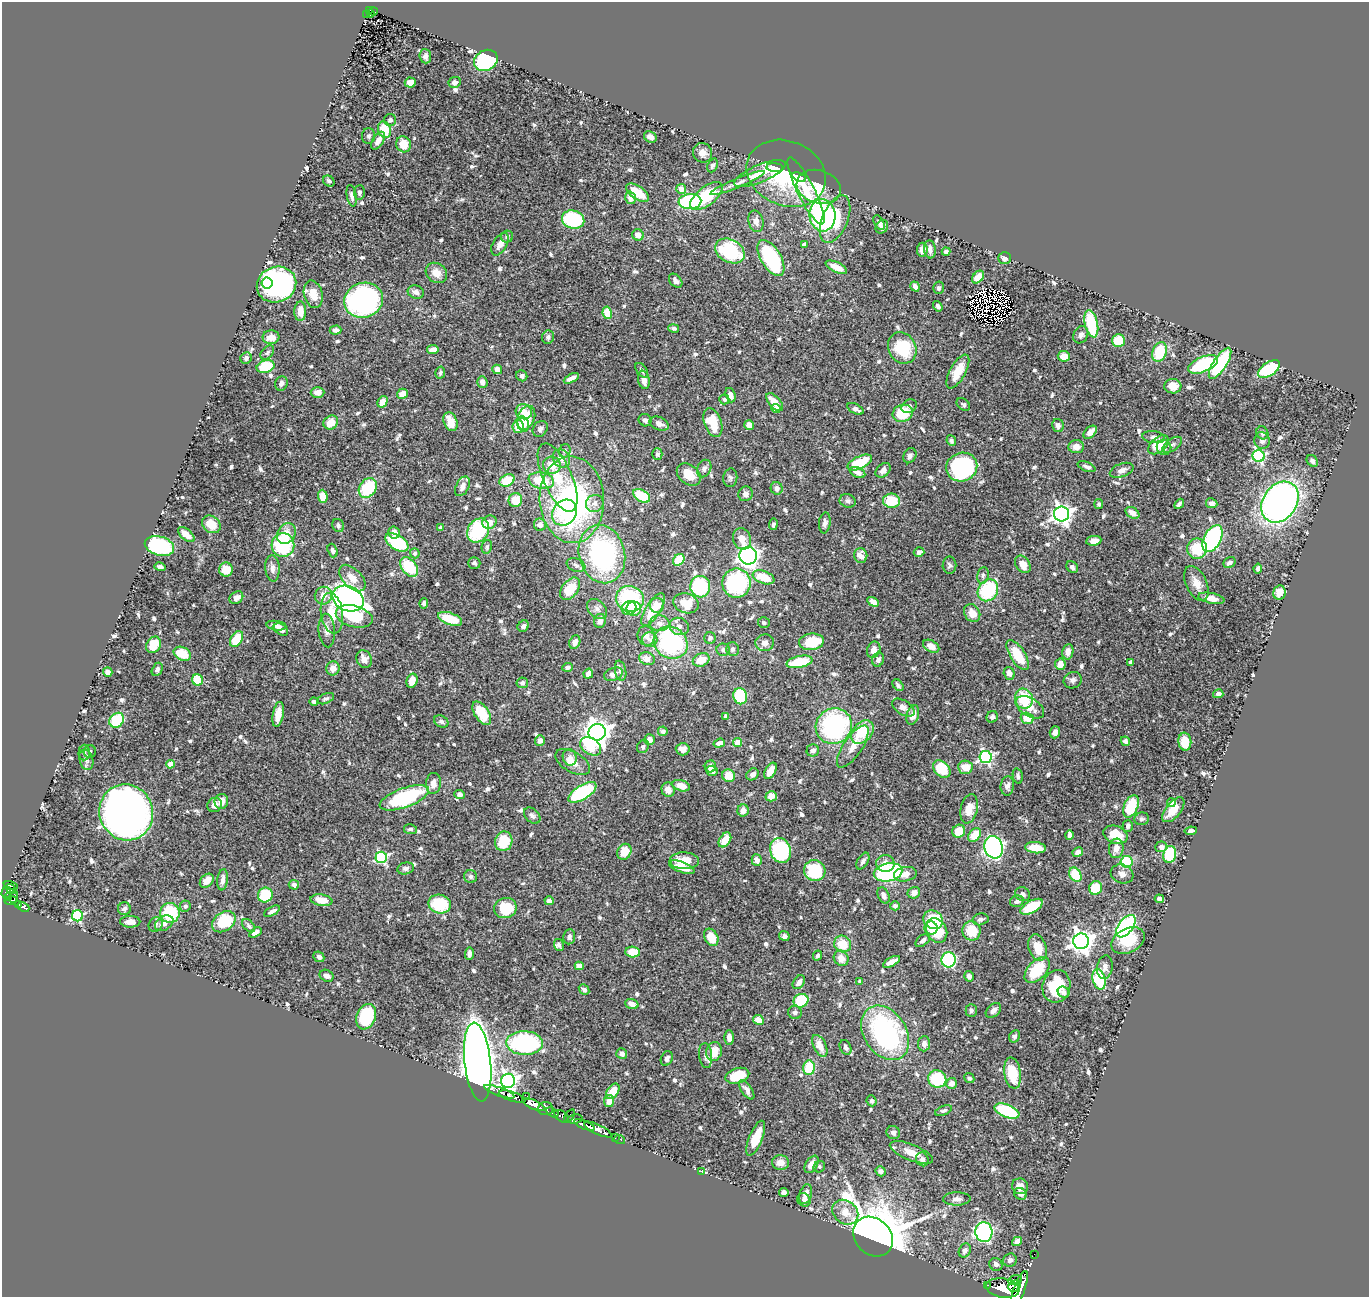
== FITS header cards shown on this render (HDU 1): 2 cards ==
NAXIS1  =                 1367
NAXIS2  =                 1295

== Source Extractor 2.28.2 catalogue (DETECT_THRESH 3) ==
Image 1367 x 1295 px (HDU 1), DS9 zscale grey, 1 PNG px = 1 image px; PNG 1371 x 1299 px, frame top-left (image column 1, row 1295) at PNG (2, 2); each listed source drawn as its Kron ellipse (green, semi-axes under 4 px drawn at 4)
Background 0.54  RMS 0.023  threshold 0.0687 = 3 sigma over >= 5 px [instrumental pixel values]
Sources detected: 756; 4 with non-positive FLUX_AUTO (blend fragments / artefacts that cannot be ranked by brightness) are neither listed nor drawn; of the other 752, the 500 brightest by FLUX_AUTO listed and drawn (252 fainter detections omitted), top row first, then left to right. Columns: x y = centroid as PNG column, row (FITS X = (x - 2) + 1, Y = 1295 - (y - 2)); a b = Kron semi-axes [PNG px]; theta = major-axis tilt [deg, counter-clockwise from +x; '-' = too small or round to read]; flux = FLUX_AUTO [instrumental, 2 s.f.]
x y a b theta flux
369 10 4 3 - 36
374 11 4 2 - 4.9
370 14 4 3 - 7.2
367 15 3 2 - 6.9
425 56 7 6 - 6.1
486 60 12 10 31 180
455 82 6 5 - 6.3
410 83 5 5 - 16
390 120 6 6 - 4.4
385 130 8 6 -71 43
369 136 8 6 89 3.7
650 137 7 5 -30 6.7
378 141 10 5 58 10
404 144 8 7 - 27
702 153 10 9 - 11
712 165 7 5 66 4.1
775 168 8 4 -6 19
786 173 41 32 -22 150
760 174 28 8 23 31
799 177 7 4 -23 14
329 181 6 5 - 4.7
737 183 29 4 22 11
819 187 22 16 -17 38
681 189 5 4 - 15
806 191 37 8 -63 41
359 192 7 5 86 3.8
638 193 13 6 -35 35
352 196 11 5 -80 5.8
706 196 19 9 38 87
630 198 6 5 - 11
690 202 11 7 4 160
822 215 16 13 -84 250
835 219 25 12 67 75
573 220 11 9 -16 140
756 221 11 7 -76 11
879 223 8 5 -60 4.7
882 227 7 5 52 5
638 235 6 5 - 14
507 237 6 6 - 3.5
500 244 12 7 59 11
804 244 4 3 - 4.3
930 249 9 6 -84 7.5
922 250 7 5 83 9.3
730 251 15 11 -29 130
946 251 4 3 - 5.1
771 258 20 10 -59 180
1004 258 6 6 - 5.9
836 267 12 5 -25 17
436 273 11 9 -37 18
978 277 7 5 50 19
676 281 8 5 -48 6.7
267 283 5 5 - 65
276 285 20 17 22 460
915 286 5 4 - 8.6
939 288 6 5 - 3.6
416 292 8 6 -21 7.6
313 294 14 9 -75 21
364 300 19 17 18 380
938 306 5 4 - 5.7
300 311 10 6 90 17
607 313 6 4 -80 33
1091 324 14 6 -77 87
674 328 5 4 - 3.5
335 330 6 4 2 5.9
1081 335 9 7 62 6.1
271 337 8 7 - 14
548 337 6 6 - 4.8
1119 341 6 6 - 53
902 348 16 13 -61 76
433 349 6 4 11 12
1159 352 10 7 71 57
267 353 8 5 51 3.6
1064 356 6 5 - 16
246 358 6 5 - 5.4
1220 363 18 6 57 120
1203 364 16 7 24 130
266 367 9 6 15 74
497 369 5 4 - 14
1269 369 12 6 34 120
642 370 8 5 -54 4.5
958 371 19 8 61 32
440 372 6 5 - 4.1
522 376 6 5 - 4.3
571 378 8 4 26 11
644 380 9 5 -79 11
482 382 5 5 - 11
281 383 7 6 - 5.2
1173 386 8 7 - 17
317 392 7 5 0 11
402 394 6 5 - 19
731 395 7 4 -72 9.3
724 399 5 5 - 4.1
382 402 6 4 60 18
775 402 11 5 -48 21
963 405 7 5 -38 3.7
909 406 8 6 30 3.8
776 409 4 4 - 16
855 409 9 5 -28 6.8
524 412 8 7 - 16
903 413 10 8 20 54
526 418 12 8 68 39
645 420 6 6 - 6.2
331 422 8 6 36 21
451 422 10 6 -69 25
713 423 15 8 -70 44
523 424 8 6 -70 13
659 424 10 6 -24 12
749 425 5 5 - 16
518 426 7 5 83 32
1058 426 7 5 -78 6.1
540 429 8 7 - 4.7
1090 432 8 5 43 14
1262 433 7 5 -61 4.3
1154 437 11 6 -7 7.5
951 441 5 4 - 3.9
1262 441 8 7 - 6.3
1159 445 12 7 40 42
1172 445 11 6 35 5.3
1076 447 8 6 6 10
1164 447 8 7 - 7.6
565 451 7 5 69 3.6
657 454 6 5 - 3.5
910 456 8 6 62 5.1
1259 456 6 6 - 230
561 458 10 8 -54 12
1312 461 6 5 - 4
860 462 13 6 25 48
552 465 9 8 - 25
962 467 16 14 22 250
1087 467 9 4 -21 4.9
704 468 9 6 66 7
883 470 8 6 42 7.1
1122 470 12 6 20 9.3
858 472 8 5 -24 8.5
689 475 13 9 -40 25
558 477 37 14 -66 53
730 478 9 7 84 4.3
507 480 8 5 29 43
541 481 13 8 -11 60
462 486 10 6 63 9.3
368 488 11 8 56 74
777 488 6 6 - 7.7
745 494 7 7 - 9.3
323 496 6 5 - 23
642 496 9 5 -32 60
515 500 7 6 - 31
572 500 43 32 -87 390
848 501 8 6 -19 5.7
891 501 8 7 - 48
1280 502 22 16 54 760
595 503 9 8 - 8.3
1212 503 6 5 - 7
1099 504 5 4 - 3.7
1179 504 5 3 - 3.9
564 513 14 11 52 51
1132 513 7 5 -34 11
1062 514 7 7 - 750
489 522 7 6 - 15
825 523 10 5 83 6.2
211 524 10 8 -38 29
773 524 6 4 81 3.6
338 525 7 5 -68 4.1
540 525 6 6 - 10
440 528 4 4 - 3.8
478 530 13 10 55 100
394 532 6 5 - 11
286 534 11 8 57 19
186 535 10 5 -40 16
742 539 11 9 -70 16
1212 539 14 8 62 290
1094 541 8 4 8 12
397 542 13 7 -31 110
283 545 12 11 - 110
159 546 15 9 -16 160
487 547 7 5 79 3.7
1197 549 10 10 - 50
333 550 7 4 -71 5.1
919 552 5 4 - 5.8
415 553 5 4 - 3.8
602 554 29 23 -75 260
748 556 9 8 - 580
861 556 7 6 - 16
679 560 6 5 - 45
474 563 6 5 - 3.5
1229 563 6 5 - 4.3
1023 564 9 7 -54 18
576 565 10 6 -21 6
949 565 8 7 - 4.5
160 567 5 3 - 5.7
409 567 11 7 -52 67
1072 567 6 5 - 4.5
272 568 13 7 -86 9.7
1258 568 5 4 - 5
226 570 7 7 - 26
983 575 8 5 80 4.7
763 577 11 6 -20 38
352 578 16 9 -46 19
736 583 15 14 - 150
1196 583 18 10 -65 16
700 587 11 10 - 120
570 589 13 8 52 42
988 590 11 9 55 100
1279 592 7 6 - 14
323 596 9 8 - 16
236 598 7 5 35 9.6
1211 598 13 5 -11 14
348 599 16 12 -25 910
630 599 14 13 - 130
873 602 6 4 -30 12
424 603 5 4 - 4
686 603 13 10 -18 30
657 605 7 7 - 21
629 608 7 6 - 11
597 609 11 8 -47 8.5
634 609 7 7 - 26
653 609 19 7 58 36
332 613 20 11 -82 36
972 613 9 7 -58 18
354 616 19 10 -14 50
450 619 12 6 -19 41
600 621 7 6 - 9.4
659 623 10 8 -3 10
764 623 6 5 - 3.7
276 626 10 4 -7 7.9
523 626 6 5 - 4.9
679 626 10 8 -21 9.2
281 629 8 5 -33 9.2
327 630 17 8 -86 12
646 636 10 8 -64 10
710 638 6 5 - 4.9
237 639 9 5 59 44
650 640 7 7 - 7.7
575 642 7 5 66 11
811 642 13 8 8 59
671 643 17 15 -32 190
765 643 9 8 - 7.7
154 645 8 7 - 34
931 646 9 5 -29 14
733 649 7 6 - 4.4
723 650 7 6 - 4.5
874 650 8 6 67 12
1068 652 8 5 81 9.8
182 654 9 6 -25 38
1018 655 17 7 -58 47
364 659 9 7 -66 12
647 659 8 6 -15 12
701 660 9 6 23 28
878 660 7 6 - 6.7
799 662 13 6 11 57
1131 662 4 4 - 10
1060 664 5 5 - 14
567 667 5 4 - 4.1
333 668 7 6 - 12
157 669 7 5 62 5
620 671 10 5 -77 6.7
108 672 5 4 - 11
1009 673 6 5 - 9.6
588 674 5 4 - 9
613 674 9 6 21 8.8
197 680 5 5 - 46
1073 680 9 8 - 6.3
412 681 7 5 74 22
522 683 6 5 - 4.2
898 685 7 4 -50 3.6
1218 694 5 4 - 5.4
740 696 8 7 - 110
326 699 9 5 22 3.7
1024 699 10 9 - 63
314 702 5 4 - 3.9
1030 707 16 9 -31 21
903 708 12 7 -31 8.7
482 713 13 7 -56 47
278 714 13 5 80 18
913 715 10 6 74 13
726 716 4 4 - 7.8
992 717 6 5 - 5
1027 718 6 5 - 27
117 720 8 6 46 65
441 721 7 5 -30 5
834 726 18 17 - 240
663 731 5 4 - 4.7
597 732 9 8 - 1700
862 732 13 9 49 56
1055 732 6 5 - 7.1
540 740 5 5 - 7.6
649 740 5 5 - 8.6
1125 741 5 4 - 4.7
1185 742 9 6 -83 41
719 743 6 4 18 7.4
738 743 4 4 - 34
591 746 11 8 -33 44
853 746 24 9 56 22
643 747 7 5 59 4.1
683 749 7 6 - 8.5
813 750 6 6 - 6.6
84 752 8 5 88 3.8
90 752 6 6 - 3.7
570 757 8 7 - 6.8
986 757 6 6 - 250
86 760 10 6 -75 6.2
573 762 19 10 -30 19
170 764 4 4 - 23
710 766 6 5 - 12
965 767 7 6 - 22
942 769 10 7 -46 54
712 771 5 5 - 8.5
770 771 9 5 62 14
753 774 7 5 42 6.8
729 776 7 6 - 24
1018 776 8 5 -77 4.5
433 783 10 7 85 12
681 786 9 5 -18 18
1007 786 9 6 84 6.9
668 790 7 6 - 11
582 792 16 7 31 140
460 795 5 4 - 8.2
771 796 5 5 - 22
404 798 26 9 20 170
221 801 7 6 - 15
1171 802 4 4 - 6.7
215 805 7 7 - 8.8
1131 806 12 7 67 81
969 809 15 8 78 18
743 810 6 5 - 10
1173 810 15 7 50 21
126 812 28 26 -68 1300
532 816 9 6 -44 5.4
1142 819 7 6 - 4.2
1128 826 6 5 - 4.9
410 829 6 5 - 3.7
959 831 7 6 - 25
1191 831 6 4 8 4.7
974 835 8 5 45 27
1070 835 5 4 - 7.1
1115 835 12 8 -21 35
725 840 8 5 57 24
504 841 10 8 70 41
994 847 11 9 -71 520
1161 847 6 5 - 6.7
1036 848 10 5 -6 26
1116 848 10 7 83 11
780 850 13 10 -70 170
624 852 8 6 60 24
1078 852 5 4 - 9.2
1170 854 8 6 77 110
381 857 6 5 - 190
757 860 6 5 - 6.7
684 861 15 8 -2 31
863 861 9 5 59 5.9
1127 862 6 6 - 80
885 863 9 8 - 14
682 867 13 5 -21 19
406 868 8 5 13 5.4
815 871 11 10 - 83
888 872 14 9 12 190
905 874 11 7 10 13
1122 874 11 9 -18 8.3
1075 875 7 5 -60 48
471 876 6 6 - 4.8
223 880 11 5 83 8.4
207 881 8 6 46 16
11 885 7 4 -13 44
294 885 5 5 - 5.7
1096 888 7 6 - 41
11 889 6 4 -35 130
6 892 6 4 72 130
914 893 6 5 - 9
1022 894 8 6 -26 5.3
265 895 7 7 - 58
884 895 9 5 -66 8.4
8 897 4 3 - 82
14 897 6 3 73 44
1159 899 4 4 - 7.3
321 900 11 5 -8 20
11 901 6 4 10 150
549 901 4 4 - 6.8
1017 901 7 5 16 5.2
440 904 11 9 -12 73
19 905 4 3 - 72
185 906 6 5 - 4.8
895 906 5 4 - 5.4
23 907 6 3 -25 80
1032 907 12 6 28 63
505 908 11 10 - 52
124 909 6 6 - 5
272 911 9 4 28 6.8
170 913 10 9 - 81
77 916 5 5 - 130
980 919 8 6 13 4.3
933 920 10 9 - 78
130 922 10 6 0 12
224 922 13 9 35 68
164 923 10 7 32 12
156 924 8 6 48 4.2
249 926 8 5 -45 3.8
1126 926 13 7 53 280
931 928 6 6 - 18
936 930 13 10 -60 41
971 931 9 9 - 38
255 932 7 4 33 8.1
784 936 5 5 - 5.3
569 937 7 6 - 5.2
711 937 9 6 -61 29
923 940 8 5 39 5
1081 941 8 7 - 1300
1128 941 18 12 27 41
843 944 9 8 - 34
559 945 6 5 - 3.8
1038 948 14 8 -72 25
633 952 7 5 -2 30
469 954 6 4 88 5
817 956 5 3 - 3.8
319 957 6 5 - 4
841 958 8 7 - 14
949 960 7 7 - 170
891 962 9 4 29 12
579 966 4 4 - 23
1105 967 12 7 81 8
1037 970 15 9 46 62
327 976 7 5 -26 7.2
969 976 5 5 - 5.3
1099 979 10 6 -75 86
860 981 4 3 - 3.8
799 982 7 5 55 9
1056 986 16 14 73 72
584 990 6 4 -49 5.3
1064 992 6 5 - 5.6
801 1001 7 6 - 62
632 1004 7 5 -20 13
971 1010 6 5 - 3.5
993 1010 9 6 42 7.4
795 1012 7 6 - 4.6
366 1017 13 9 68 90
758 1020 5 4 - 19
885 1033 29 21 -57 280
1014 1036 6 5 - 3.7
729 1038 7 5 90 8.3
525 1043 18 12 -2 220
924 1044 8 6 85 7.8
820 1046 12 6 -63 19
846 1047 8 5 -66 5.6
714 1052 9 7 73 31
622 1054 5 5 - 8.7
706 1056 12 6 -84 7.5
667 1058 8 5 65 5.8
478 1062 39 13 -84 2600
809 1068 7 6 - 63
1012 1073 16 8 -81 44
737 1076 12 7 17 43
969 1078 5 4 - 4.2
937 1079 9 8 - 72
508 1081 7 7 - 530
951 1083 5 5 - 9.7
747 1090 11 5 -56 7.8
613 1091 9 5 53 32
499 1092 16 4 -19 130
512 1096 14 4 -17 330
527 1096 3 3 - 75
609 1101 6 5 - 15
871 1101 5 4 - 4.3
533 1104 12 4 -24 1200
545 1108 7 6 - 370
943 1111 9 4 22 3.5
1007 1111 13 6 -22 120
552 1112 7 3 -31 140
562 1116 8 5 -40 330
569 1116 7 3 54 150
575 1119 8 4 8 120
584 1125 11 3 -22 600
598 1129 15 5 -25 570
893 1132 7 6 - 6.5
615 1137 3 2 - 6.4
756 1138 18 6 68 41
620 1139 5 3 - 7.9
911 1152 23 8 -22 20
922 1159 7 6 - 6.3
781 1163 8 7 - 13
811 1164 9 5 56 13
819 1167 6 5 - 3.6
701 1171 4 3 - 32
881 1171 5 5 - 5.9
1020 1186 8 7 - 12
784 1193 5 4 - 6.3
806 1194 10 6 71 12
1020 1194 6 5 - 5.8
957 1199 14 6 1 8.4
804 1200 7 6 - 5.3
845 1212 14 11 -39 22
984 1232 10 8 -86 380
873 1237 22 17 -44 4400
1017 1241 5 4 - 9.4
965 1250 7 5 64 5.4
1034 1254 2 2 - 4.7
1010 1260 7 6 - 5.1
996 1264 7 6 - 6
1015 1280 7 5 12 330
988 1285 3 2 - 41
1015 1286 6 5 - 580
1003 1288 17 9 -9 1700
1019 1290 20 5 70 1500
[252 fainter detections neither listed nor drawn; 4 non-positive-flux detections neither listed nor drawn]